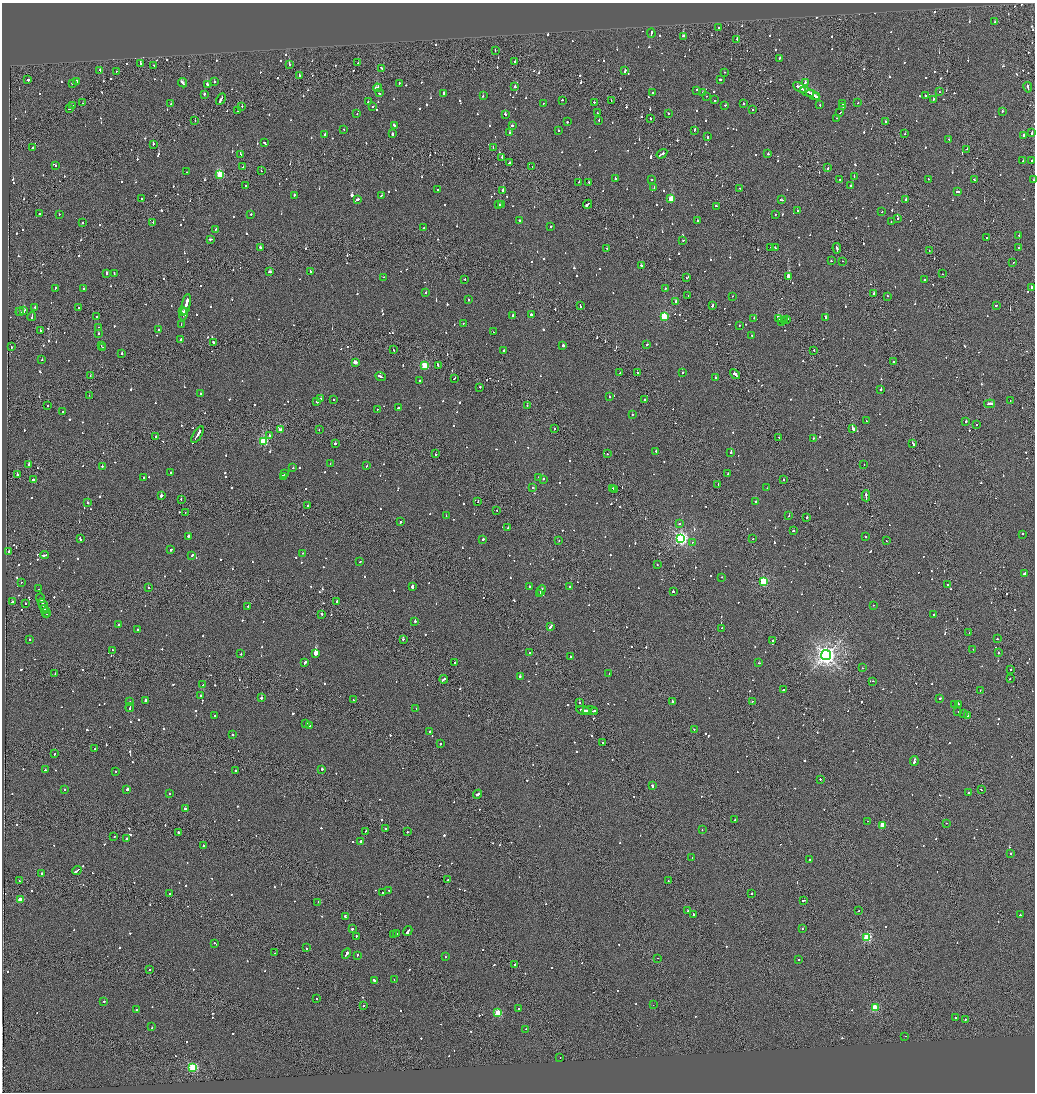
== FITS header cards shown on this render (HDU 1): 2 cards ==
NAXIS1  =                 2065
NAXIS2  =                 2180

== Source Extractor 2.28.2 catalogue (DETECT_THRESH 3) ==
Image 2065 x 2180 px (HDU 1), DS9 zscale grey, zoomed out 1/2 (1 PNG px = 2 x 2 image px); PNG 1037 x 1094 px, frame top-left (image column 1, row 2179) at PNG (2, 3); each listed source drawn as its Kron ellipse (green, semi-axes under 4 px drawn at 4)
Background -0.0976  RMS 0.066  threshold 0.199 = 3 sigma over >= 5 px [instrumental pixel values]
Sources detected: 1436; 71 cannot appear on this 1/2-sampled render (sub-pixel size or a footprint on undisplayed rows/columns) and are neither listed nor drawn; of the other 1365, the 500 brightest by FLUX_AUTO listed and drawn (865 fainter detections omitted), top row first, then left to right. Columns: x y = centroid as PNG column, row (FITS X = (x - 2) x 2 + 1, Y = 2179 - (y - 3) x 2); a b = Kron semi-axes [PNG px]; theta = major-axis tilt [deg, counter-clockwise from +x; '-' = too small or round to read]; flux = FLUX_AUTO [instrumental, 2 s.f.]
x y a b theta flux
995 22 2 2 - 160
718 28 3 1 - 170
651 33 4 2 - 240
683 36 3 2 - 230
737 39 2 2 - 380
495 50 2 1 - 140
779 58 2 2 - 140
515 62 2 1 - 100
140 63 2 2 - 210
358 63 2 1 - 170
289 64 2 2 - 630
153 65 2 2 - 100
382 68 4 2 - 380
100 70 2 2 - 180
116 71 2 1 - 170
625 71 3 2 - 170
725 72 2 2 - 210
300 76 3 1 - 150
720 79 2 2 - 480
28 80 2 2 - 540
77 81 2 2 - 140
214 81 2 2 - 540
182 83 5 2 - 310
805 83 2 2 - 780
72 84 2 2 - 540
399 84 2 2 - 160
207 85 3 2 - 240
515 86 2 2 - 160
799 87 7 2 -30 560
1028 87 5 1 - 380
377 88 4 2 - 1100
697 90 2 2 - 160
652 92 2 2 - 250
702 92 2 2 - 170
807 92 7 2 -26 680
939 92 2 1 - 140
379 93 2 2 - 110
204 94 2 2 - 710
444 94 4 2 - 610
813 95 7 2 -30 690
925 95 2 2 - 460
483 96 2 2 - 150
707 96 2 1 - 150
817 96 2 2 - 270
221 99 6 2 62 350
934 99 2 2 - 150
562 100 2 2 - 160
715 100 2 2 - 100
611 101 2 1 - 110
368 102 2 2 - 130
594 102 2 2 - 110
83 103 4 1 - 270
544 103 2 1 - 100
858 103 3 2 - 130
171 104 2 1 - 110
743 104 2 2 - 350
820 104 2 2 - 110
843 104 2 2 - 180
725 105 2 2 - 190
73 106 2 1 - 100
242 106 2 1 - 110
373 106 2 2 - 150
843 107 2 2 - 110
69 109 2 2 - 220
753 110 2 2 - 120
238 111 2 2 - 120
1002 111 2 2 - 170
840 112 2 1 - 240
597 113 2 2 - 110
668 113 2 1 - 140
357 114 2 1 - 100
505 114 3 2 - 150
836 118 2 2 - 140
650 119 2 2 - 110
599 120 2 2 - 140
195 121 2 1 - 130
567 122 2 2 - 150
885 122 2 2 - 130
512 125 2 2 - 310
394 126 4 2 - 200
344 130 2 2 - 140
558 130 2 2 - 160
694 130 3 2 - 190
1032 132 3 2 - 290
510 133 2 2 - 370
325 134 2 2 - 110
392 134 2 2 - 430
905 134 2 2 - 170
1024 135 3 2 - 1400
708 137 2 2 - 250
949 140 2 2 - 190
265 143 3 2 - 170
153 144 2 2 - 160
33 147 3 2 - 180
493 147 2 2 - 120
967 149 2 2 - 120
240 154 2 2 - 280
662 154 6 2 34 490
768 154 2 2 - 260
502 157 2 2 - 120
1032 160 2 2 - 110
1023 161 2 2 - 120
510 163 3 2 - 280
56 166 2 2 - 170
532 166 2 2 - 190
243 167 2 2 - 120
827 168 2 2 - 210
261 171 2 1 - 190
187 172 2 2 - 140
220 175 4 3 - 960
854 176 2 2 - 130
615 178 2 2 - 280
652 179 2 1 - 100
840 179 2 1 - 230
928 179 2 2 - 150
974 180 3 2 - 150
1033 180 2 1 - 120
579 182 2 1 - 290
589 183 2 2 - 140
246 185 3 2 - 150
851 186 2 1 - 330
654 187 2 2 - 130
740 188 3 2 - 180
438 190 2 2 - 560
503 190 2 2 - 360
958 192 3 2 - 330
294 195 2 2 - 120
381 196 2 2 - 130
142 199 2 2 - 190
358 199 3 2 - 670
671 199 3 3 - 370
781 200 3 2 - 150
906 200 2 2 - 340
501 204 3 1 - 230
587 204 5 1 - 1700
498 205 3 1 - 170
716 206 2 2 - 110
797 211 2 2 - 190
882 212 2 2 - 190
39 214 2 2 - 230
59 214 2 2 - 110
251 214 2 2 - 170
775 214 2 2 - 220
898 218 2 2 - 220
519 220 2 2 - 170
697 220 2 2 - 370
153 222 2 2 - 210
891 222 2 2 - 110
82 223 2 2 - 110
551 227 2 2 - 190
424 228 2 2 - 120
216 229 3 2 - 190
1019 235 2 1 - 630
987 238 2 1 - 120
210 239 3 2 - 120
683 241 3 2 - 110
260 247 2 2 - 720
771 247 2 2 - 160
607 248 2 2 - 100
775 248 2 2 - 140
837 248 5 2 - 400
1018 248 2 2 - 100
929 251 2 1 - 130
831 261 2 1 - 110
843 261 2 2 - 320
1013 262 2 1 - 130
641 266 2 2 - 250
270 272 3 2 - 160
311 272 4 2 - 730
107 273 3 2 - 180
114 274 2 2 - 130
942 274 2 1 - 280
383 277 2 1 - 150
788 277 3 2 - 3500
687 278 3 2 - 410
465 279 2 2 - 140
925 280 2 2 - 160
1032 287 2 2 - 340
55 288 3 2 - 120
665 288 2 1 - 370
83 289 2 2 - 110
426 293 2 2 - 110
874 293 2 2 - 350
688 296 2 1 - 120
733 296 2 2 - 100
887 296 2 2 - 130
468 299 2 2 - 150
676 301 2 2 - 280
186 304 11 2 77 880
580 306 4 2 - 180
712 306 3 2 - 120
996 306 2 2 - 160
35 307 2 2 - 120
79 308 2 2 - 240
23 311 4 2 - 590
183 311 2 2 - 210
20 312 4 2 - 340
184 314 7 2 78 560
531 314 2 2 - 270
96 316 2 1 - 130
513 316 3 2 - 240
664 316 3 3 - 1200
32 317 4 2 - 220
754 318 2 2 - 170
826 318 4 2 - 210
779 319 3 2 - 220
787 319 3 2 - 160
784 321 3 2 - 160
781 322 3 2 - 560
463 323 2 2 - 160
181 325 2 1 - 210
739 325 2 2 - 130
99 327 2 1 - 320
40 330 2 1 - 210
159 330 2 2 - 160
493 332 2 1 - 110
98 334 2 2 - 250
752 336 2 2 - 140
181 339 2 2 - 290
213 342 2 2 - 650
101 345 2 1 - 420
647 345 2 2 - 150
563 346 2 2 - 230
11 347 3 1 - 150
102 347 2 2 - 290
393 350 2 1 - 350
504 350 2 2 - 180
814 350 2 2 - 260
121 354 2 2 - 210
42 360 2 1 - 110
355 362 2 2 - 160
894 362 2 1 - 1100
425 365 3 3 - 820
438 365 3 2 - 380
637 372 2 2 - 350
620 373 3 1 - 160
682 373 2 2 - 190
735 374 5 2 - 650
90 376 2 1 - 410
380 376 5 2 - 440
715 377 2 2 - 140
455 378 3 2 - 170
419 380 2 2 - 100
480 387 2 2 - 130
881 389 2 2 - 210
200 393 2 2 - 110
89 395 2 2 - 180
609 396 2 2 - 170
320 399 3 2 - 200
645 399 2 2 - 110
334 400 2 2 - 110
1010 401 2 1 - 100
317 402 2 2 - 300
990 404 5 2 - 250
48 406 2 2 - 100
527 406 2 1 - 430
398 408 3 2 - 3900
377 410 2 1 - 150
63 411 2 2 - 120
632 414 2 2 - 100
866 421 2 2 - 160
966 421 2 2 - 670
977 424 2 1 - 530
554 428 2 2 - 350
853 428 4 2 - 1300
280 430 2 2 - 150
319 430 2 1 - 110
198 435 9 2 59 700
269 435 2 1 - 360
155 437 3 2 - 110
778 437 2 1 - 160
813 438 2 2 - 160
263 441 3 3 - 980
913 443 3 2 - 280
335 444 2 2 - 180
656 451 2 2 - 140
731 452 3 2 - 290
435 454 2 2 - 220
607 454 2 2 - 140
330 464 2 1 - 110
864 464 2 1 - 160
29 465 2 2 - 340
102 466 2 2 - 310
367 466 2 2 - 100
293 468 2 2 - 120
171 473 2 2 - 550
285 473 2 2 - 250
728 473 2 2 - 110
17 475 2 2 - 340
284 476 3 2 - 350
144 477 2 2 - 480
539 477 2 2 - 110
543 479 2 2 - 280
783 479 2 1 - 280
33 480 3 2 - 690
718 484 3 1 - 210
533 488 2 2 - 120
613 488 2 2 - 100
767 488 2 2 - 140
614 489 2 1 - 150
161 496 2 2 - 700
866 496 5 1 - 670
181 500 2 1 - 210
756 501 3 2 - 210
478 502 3 2 - 240
88 503 2 2 - 320
308 506 2 2 - 160
497 510 2 2 - 110
185 512 2 1 - 130
446 516 2 2 - 200
789 516 2 2 - 120
807 517 2 1 - 1200
401 522 2 2 - 300
679 524 2 2 - 130
508 528 2 2 - 150
793 530 2 2 - 320
1023 534 2 2 - 140
188 536 2 2 - 280
865 536 2 2 - 570
681 538 4 4 - 4000
80 539 3 2 - 140
483 539 3 2 - 150
753 539 2 1 - 300
559 540 2 1 - 110
886 541 2 2 - 100
693 542 2 1 - 120
171 550 3 2 - 170
9 551 2 2 - 220
302 553 2 2 - 150
44 555 4 2 - 240
192 555 4 2 - 190
360 562 2 1 - 110
657 564 2 2 - 130
1024 573 3 2 - 380
721 577 2 2 - 110
21 582 2 1 - 130
763 582 3 3 - 1300
947 584 2 1 - 360
529 586 2 2 - 230
570 586 2 2 - 120
412 587 2 2 - 630
148 588 2 1 - 220
39 589 2 2 - 130
541 590 5 2 - 480
673 591 2 2 - 1800
540 594 2 2 - 130
40 598 5 2 - 220
337 601 2 2 - 200
13 602 4 2 - 280
25 604 2 2 - 140
873 605 2 1 - 110
43 606 8 2 -69 690
248 607 2 2 - 130
45 609 2 1 - 180
46 612 5 1 - 370
322 614 2 2 - 240
934 614 2 2 - 120
47 615 2 1 - 110
415 621 2 2 - 200
118 625 2 2 - 200
550 627 4 2 - 250
722 628 2 2 - 210
138 630 2 2 - 230
969 633 2 1 - 140
403 639 2 2 - 230
997 639 2 2 - 130
29 640 2 2 - 120
773 641 2 2 - 170
973 649 2 1 - 260
113 650 2 2 - 120
530 652 2 2 - 100
316 653 3 2 - 20000
998 653 2 2 - 220
241 654 2 2 - 130
826 655 5 5 - 9200
571 656 2 2 - 150
305 663 4 2 - 270
455 663 2 2 - 190
759 663 3 2 - 110
862 668 2 2 - 130
1011 669 2 2 - 180
55 673 2 2 - 380
609 673 2 2 - 100
520 676 2 2 - 250
1010 678 2 2 - 110
444 679 4 2 - 360
872 681 2 2 - 150
203 685 2 2 - 110
783 690 4 2 - 430
980 691 3 1 - 110
200 695 2 2 - 110
261 698 2 2 - 750
940 698 2 2 - 410
353 700 2 2 - 120
145 701 4 2 - 440
752 701 2 2 - 130
130 702 2 2 - 110
579 702 2 2 - 330
672 702 3 2 - 180
955 704 2 2 - 530
958 704 3 1 - 130
130 708 4 2 - 320
416 708 2 2 - 110
583 710 7 2 -8 460
590 711 7 2 1 550
595 711 4 2 - 320
958 711 2 2 - 120
963 714 3 2 - 170
214 715 2 2 - 230
967 716 2 1 - 120
306 723 2 2 - 110
310 726 2 2 - 160
694 729 2 2 - 200
429 732 2 2 - 400
232 735 2 2 - 340
602 743 2 2 - 110
440 744 2 2 - 280
95 749 2 2 - 110
54 754 2 2 - 150
914 761 5 2 - 830
322 769 2 2 - 150
45 770 2 2 - 270
236 770 2 2 - 590
116 771 2 2 - 210
820 779 2 2 - 260
652 786 2 2 - 1100
127 789 3 2 - 1300
981 789 3 1 - 120
64 790 2 2 - 110
969 792 3 2 - 380
169 794 2 2 - 150
478 794 5 2 - 340
185 809 2 2 - 670
735 820 2 2 - 120
868 821 2 2 - 110
946 823 2 1 - 150
882 825 3 2 - 320
385 829 2 1 - 120
702 830 2 2 - 130
365 831 2 1 - 100
407 832 2 1 - 280
179 833 3 2 - 220
114 837 2 2 - 140
127 839 2 2 - 230
360 842 3 2 - 270
203 846 2 2 - 110
1010 854 2 2 - 130
692 858 2 2 - 150
810 860 2 1 - 350
77 871 5 2 - 340
41 873 2 2 - 330
448 879 2 2 - 130
19 881 2 1 - 120
668 881 2 2 - 160
389 890 2 2 - 120
383 893 2 2 - 330
751 893 2 2 - 400
170 894 2 2 - 180
20 900 3 2 - 270
804 900 4 2 - 340
318 902 2 1 - 120
688 911 2 2 - 130
859 911 2 1 - 120
694 914 3 2 - 700
1020 915 2 2 - 430
345 916 3 2 - 170
802 928 2 1 - 200
352 929 2 2 - 450
408 931 5 2 - 1500
396 934 3 2 - 220
393 935 2 2 - 150
356 936 2 2 - 140
867 937 3 3 - 1200
215 943 4 2 - 100
306 948 2 2 - 110
275 953 2 1 - 170
346 954 5 2 - 390
357 955 2 2 - 190
445 957 2 2 - 110
657 958 2 1 - 100
799 960 2 2 - 280
515 965 3 2 - 380
149 969 2 2 - 130
394 980 2 2 - 280
375 981 4 2 - 260
316 999 2 2 - 340
104 1001 2 2 - 190
653 1005 2 1 - 120
363 1006 2 2 - 100
875 1008 3 3 - 870
519 1009 2 1 - 130
136 1010 2 2 - 170
498 1013 3 3 - 650
956 1018 2 2 - 250
965 1020 2 2 - 220
152 1027 2 2 - 390
526 1029 2 2 - 140
905 1036 2 1 - 110
560 1057 2 1 - 110
193 1067 3 3 - 1300
At the frame edge (FLAGS 8, measured only in part): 1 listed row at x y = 1033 180
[865 fainter detections neither listed nor drawn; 71 sub-pixel or undisplayed-footprint detections neither listed nor drawn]